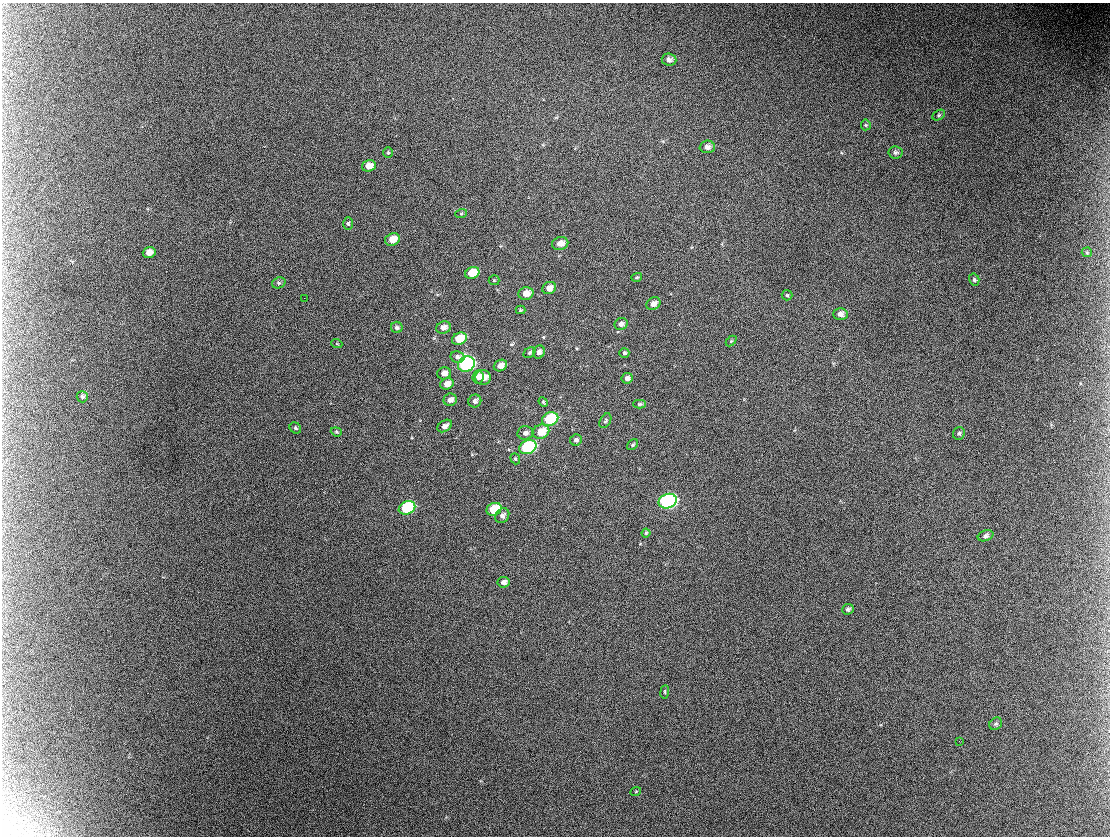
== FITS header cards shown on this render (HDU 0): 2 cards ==
NAXIS1  =                 1108 / length of data axis 1
NAXIS2  =                  834 / length of data axis 2

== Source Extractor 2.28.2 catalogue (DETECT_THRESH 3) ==
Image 1108 x 834 px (HDU 0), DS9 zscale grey, 1 PNG px = 1 image px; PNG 1112 x 838 px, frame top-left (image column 1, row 834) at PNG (2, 3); each listed source drawn as its Kron ellipse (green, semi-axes under 4 px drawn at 4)
Background 3560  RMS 48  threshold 143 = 3 sigma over >= 5 px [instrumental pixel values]
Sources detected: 71; all 71 listed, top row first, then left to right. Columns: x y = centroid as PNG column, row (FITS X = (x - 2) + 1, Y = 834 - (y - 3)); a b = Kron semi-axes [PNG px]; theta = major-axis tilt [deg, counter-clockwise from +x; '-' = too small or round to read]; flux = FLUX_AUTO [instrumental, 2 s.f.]
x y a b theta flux
669 60 7 6 - 14000
939 115 7 5 28 5300
866 125 5 5 - 4300
707 147 7 6 - 15000
895 152 7 6 - 8100
388 153 5 5 - 5300
369 166 7 5 18 26000
461 214 6 4 19 4200
348 224 6 5 - 5400
392 239 7 6 - 35000
560 243 8 6 16 22000
1087 252 5 5 - 4000
149 253 6 5 - 19000
472 273 7 5 20 71000
637 277 5 4 - 4000
494 280 5 5 - 3300
974 280 6 5 - 6100
279 283 7 5 20 6100
549 288 7 6 - 18000
526 293 7 6 - 23000
787 295 5 5 - 4700
304 298 2 2 - 1200
653 304 7 6 - 18000
520 310 5 4 - 3700
840 314 7 6 - 13000
621 324 7 6 - 12000
397 327 6 5 - 6300
443 328 7 6 - 18000
459 339 8 6 24 73000
731 341 6 4 45 4000
337 344 5 3 - 3000
539 352 7 6 - 12000
529 353 6 4 39 5400
624 353 5 5 - 5800
457 357 7 5 -13 9300
466 364 8 7 - 690000
500 365 7 5 25 19000
444 373 7 6 - 18000
478 377 6 5 - 15000
483 378 8 7 - 31000
627 378 6 5 - 11000
447 384 7 5 25 24000
82 397 6 5 - 6300
450 400 6 6 - 14000
475 401 6 6 - 11000
543 402 5 4 - 4000
640 404 6 4 2 5400
550 419 8 6 23 280000
605 421 8 5 60 5700
445 426 8 5 33 13000
295 428 6 5 - 5900
336 432 6 4 -20 3900
541 432 8 7 - 57000
525 433 8 6 10 11000
959 433 6 5 - 6400
576 440 6 5 - 9700
633 445 6 4 39 5100
528 447 9 6 23 460000
515 459 6 4 -69 4300
668 501 9 7 21 930000
407 508 8 6 23 320000
494 509 8 6 25 110000
502 516 8 6 53 13000
646 533 4 4 - 4300
986 536 8 5 21 9000
503 582 6 5 - 13000
848 609 6 5 - 7600
665 692 7 3 82 3900
996 724 7 5 40 6700
959 741 2 2 - 1600
636 791 5 3 - 2900